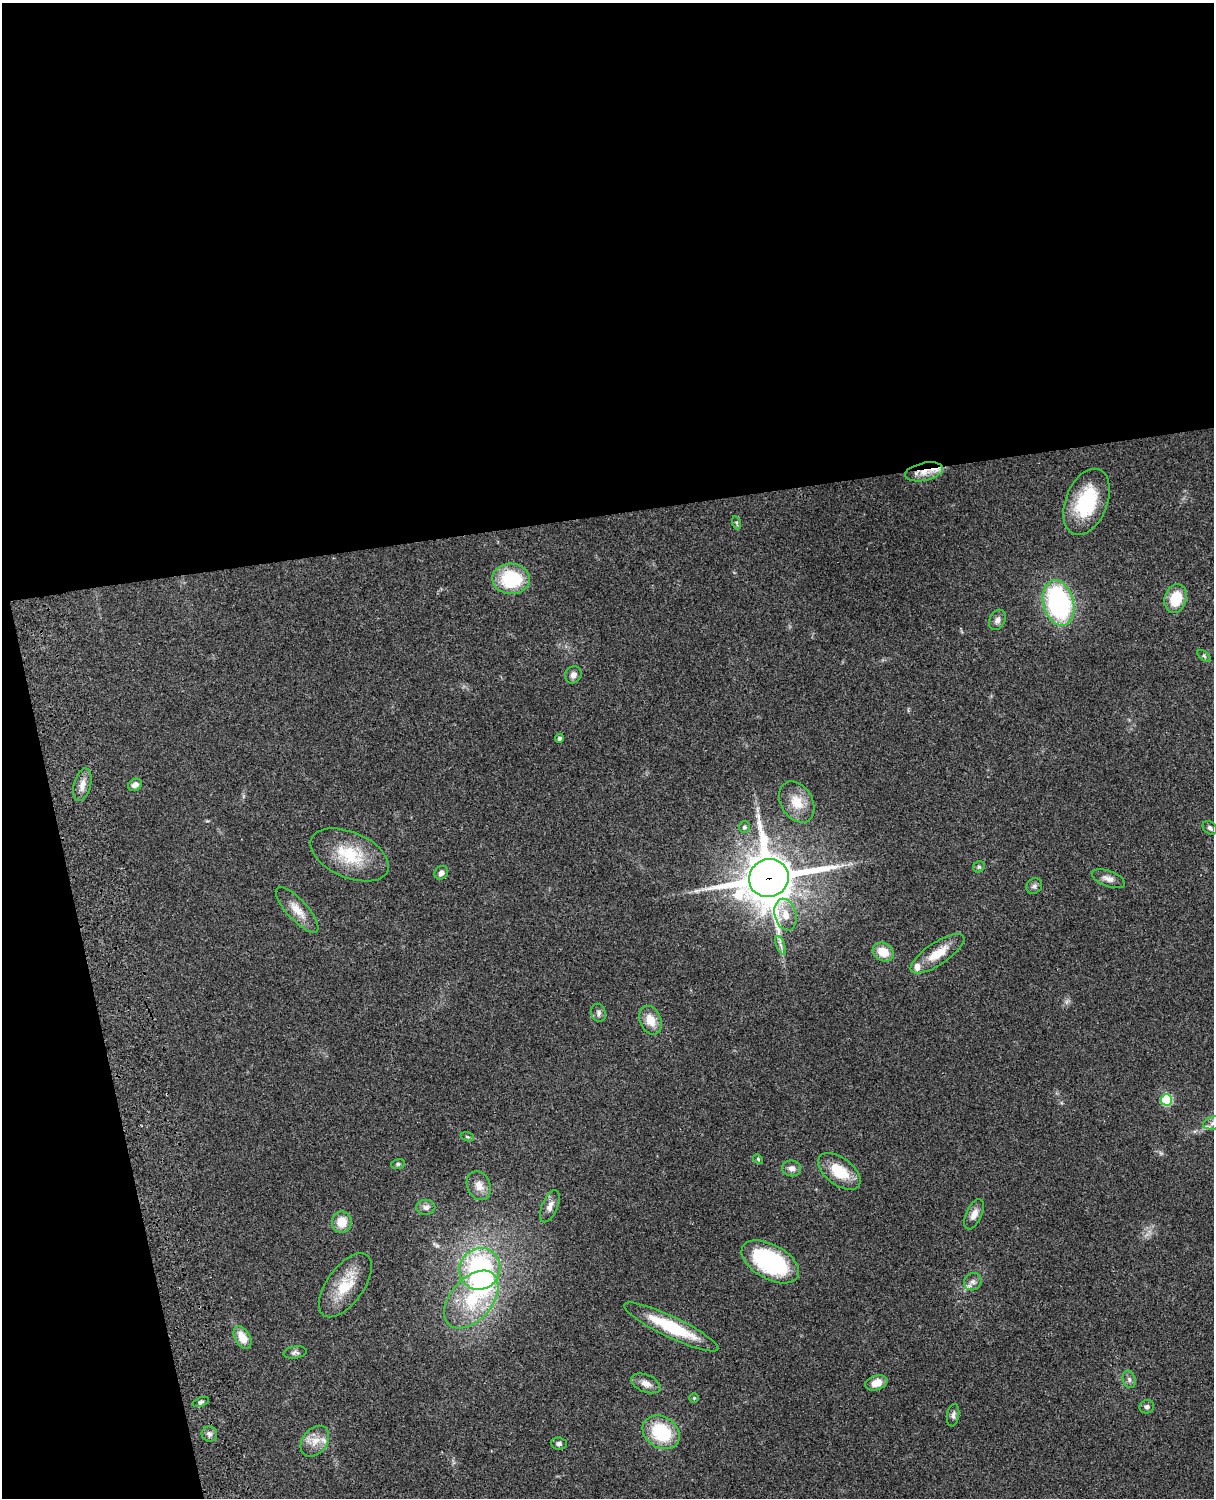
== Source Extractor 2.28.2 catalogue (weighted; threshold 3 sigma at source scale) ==
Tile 1 of 4 x 3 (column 1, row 1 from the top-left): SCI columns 122-1333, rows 3270-4765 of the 5089 x 4929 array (HDU 1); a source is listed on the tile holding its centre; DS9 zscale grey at full resolution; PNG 1216 x 1500 px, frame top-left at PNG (2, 3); each listed source drawn as its Kron ellipse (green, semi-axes under 4 px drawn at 4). Shown black and unused: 39% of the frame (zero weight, under 3 of 4 exposures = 6% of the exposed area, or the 3 px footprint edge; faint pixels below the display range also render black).
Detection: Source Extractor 2.28.2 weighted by HDU 2 'WHT'; one run over the whole footprint, this tile lists its part. Background 0.0839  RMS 0.006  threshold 0.0272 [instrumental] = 3 sigma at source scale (4.5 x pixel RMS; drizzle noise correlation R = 1.50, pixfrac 1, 0.05/0.05 arcsec/px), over >= 5 px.
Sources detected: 63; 1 inside a brighter object's white glare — neither listed nor drawn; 3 inside a brighter listed object's ellipse — not listed separately; the other 59 listed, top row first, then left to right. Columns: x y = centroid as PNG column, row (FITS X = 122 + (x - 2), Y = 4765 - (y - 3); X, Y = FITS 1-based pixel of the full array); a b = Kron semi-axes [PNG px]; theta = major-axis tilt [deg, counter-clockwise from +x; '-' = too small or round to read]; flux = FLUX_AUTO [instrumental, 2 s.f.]
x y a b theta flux
924 472 19 9 12 7.5
1086 502 35 20 68 38
737 523 7 4 -72 1
511 579 18 15 -2 33
1176 598 14 11 73 17
1059 603 23 15 -75 95
997 620 11 7 62 2.8
1204 656 7 4 -37 0.97
573 675 9 8 - 3.2
560 738 4 4 - 1.7
82 785 17 8 75 5
135 785 7 6 - 3.2
797 802 22 15 -58 11
744 827 6 5 - 1.3
1210 828 8 6 -41 1.6
350 855 42 22 -23 28
979 867 6 5 - 1.1
441 873 7 6 - 2.6
769 878 20 19 - 2600
1108 879 17 7 -20 3.8
1034 886 8 7 - 1.7
297 910 29 10 -47 8.5
786 915 16 10 -75 7.4
781 945 10 3 -69 1.6
883 952 11 9 -29 11
937 954 31 11 34 13
598 1013 9 7 -78 2
651 1020 15 10 -66 8.7
1166 1100 5 5 - 42
1213 1123 10 6 11 2.5
467 1137 7 4 -19 0.83
758 1159 5 4 - 0.78
398 1164 7 5 10 1.2
792 1168 9 8 - 3.3
839 1171 24 13 -37 18
479 1186 15 11 -66 5.7
550 1206 17 8 67 4
426 1207 9 7 -2 2.4
974 1214 16 8 65 4.4
342 1222 10 10 - 9.6
770 1262 31 17 -29 66
480 1269 21 20 - 75
973 1282 9 8 - 2.8
345 1285 37 18 54 20
471 1300 34 20 49 32
671 1327 52 10 -26 31
243 1337 12 7 -59 8.2
295 1352 12 6 8 1.8
1129 1379 9 6 -75 1.8
646 1383 15 8 -22 4.4
876 1383 11 7 18 5.8
694 1398 4 4 - 0.65
201 1402 8 4 19 1.3
1147 1407 7 6 - 1.8
953 1415 11 6 81 2
661 1432 20 15 -34 33
209 1434 8 7 - 2.3
315 1441 17 12 52 7.4
559 1444 8 6 -5 1.9
Overlapping masked pixels (flux is a lower limit): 2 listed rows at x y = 924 472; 769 878
Isophote crosses this tile's border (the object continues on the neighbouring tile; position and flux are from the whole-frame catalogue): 1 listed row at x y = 1213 1123